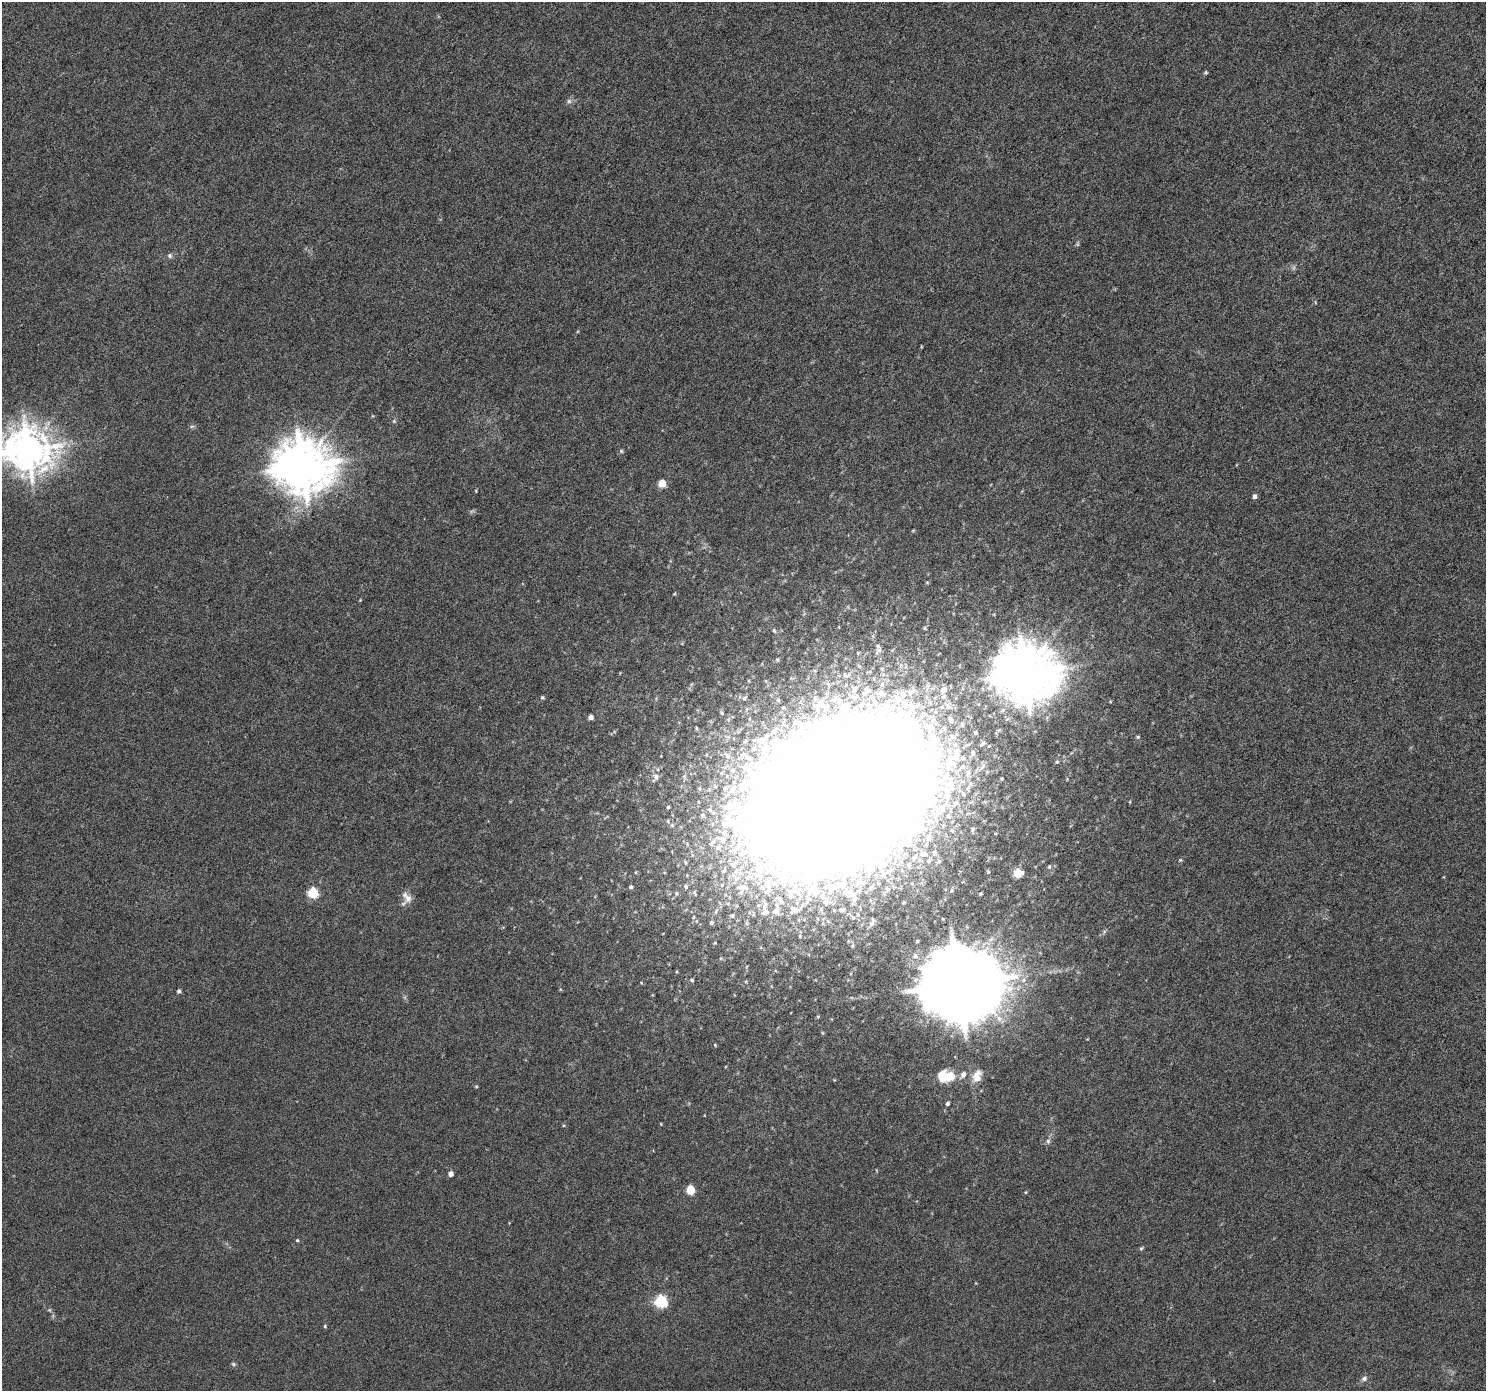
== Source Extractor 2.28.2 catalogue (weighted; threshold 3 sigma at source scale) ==
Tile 10 of 4 x 4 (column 2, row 3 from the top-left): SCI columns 1486-2969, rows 1578-2966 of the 5947 x 5998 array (HDU 1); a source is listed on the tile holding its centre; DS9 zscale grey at full resolution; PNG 1488 x 1393 px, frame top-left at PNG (2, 2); no overlay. Nothing masked; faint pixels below the display range render black.
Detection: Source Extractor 2.28.2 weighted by HDU 2 'WHT'; one run over the whole footprint, this tile lists its part. Background 8.71e-04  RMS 0.0014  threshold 0.0059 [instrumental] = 3 sigma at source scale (4.09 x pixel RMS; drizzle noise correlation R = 1.36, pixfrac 0.8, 0.0396/0.0396 arcsec/px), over >= 5 px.
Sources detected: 80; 1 too faint to see at this stretch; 1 inside a brighter object's white glare — not listed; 9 inside a brighter listed object's ellipse — not listed separately; the other 69 listed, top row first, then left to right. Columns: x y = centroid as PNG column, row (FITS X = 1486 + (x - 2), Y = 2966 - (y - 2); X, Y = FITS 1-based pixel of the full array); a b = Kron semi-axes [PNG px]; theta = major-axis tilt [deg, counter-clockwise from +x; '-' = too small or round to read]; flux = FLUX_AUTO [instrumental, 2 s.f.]
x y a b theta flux
1206 72 5 5 - 0.19
569 101 6 6 - 0.34
170 256 7 6 - 0.3
394 421 6 4 47 0.19
192 426 6 4 18 0.21
28 450 14 13 - 310
621 451 6 4 -47 0.19
302 466 17 16 - 500
662 483 5 5 - 3
476 491 5 3 - 0.1
1254 496 5 5 - 0.4
774 630 5 4 - 0.17
1025 673 18 17 - 650
854 689 11 7 63 0.71
866 690 13 8 71 0.81
944 690 9 8 - 0.91
881 693 11 9 -17 0.89
903 694 14 11 66 2
542 698 5 4 - 0.2
820 704 17 13 7 2
591 717 5 5 - 0.54
774 731 10 8 56 0.89
1138 737 5 4 - 0.17
949 763 32 15 80 5.4
656 777 9 7 60 0.55
838 796 93 65 27 2400
668 807 4 3 - 0.17
942 808 25 12 56 3.5
722 840 13 10 -80 1.5
923 854 10 7 -5 0.78
1180 860 5 4 - 0.16
883 865 13 7 12 0.73
1049 867 5 4 - 0.17
1018 873 6 5 - 4.8
768 883 15 11 -71 1.7
686 886 7 6 - 0.35
631 887 4 4 - 0.24
313 893 6 5 - 9.3
790 894 10 6 -85 0.51
853 895 21 8 -61 1.3
408 898 12 11 - 0.97
794 910 8 5 -43 0.34
776 911 10 6 42 0.51
765 912 10 7 22 0.46
732 916 7 6 - 0.35
711 923 7 6 - 0.31
872 923 10 6 65 0.43
915 956 9 7 9 0.64
692 980 5 4 - 0.16
959 984 21 19 -2 2100
179 991 5 5 - 0.25
715 1045 5 4 - 0.13
963 1075 11 7 55 0.62
949 1076 14 9 27 2.9
977 1078 14 10 3 1.1
476 1086 5 3 - 0.12
947 1103 5 4 - 0.26
661 1124 4 2 - 0.091
1048 1141 6 5 - 0.28
451 1174 5 4 - 0.64
690 1190 5 5 - 4.9
1026 1192 5 3 - 0.12
297 1240 4 4 - 0.13
1141 1248 6 4 51 0.18
661 1301 6 6 - 18
50 1310 6 4 -71 0.19
325 1326 5 4 - 0.15
233 1364 6 5 - 0.21
1364 1378 8 7 - 0.43
Isophote crosses this tile's border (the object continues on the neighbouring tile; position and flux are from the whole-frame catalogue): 1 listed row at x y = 28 450